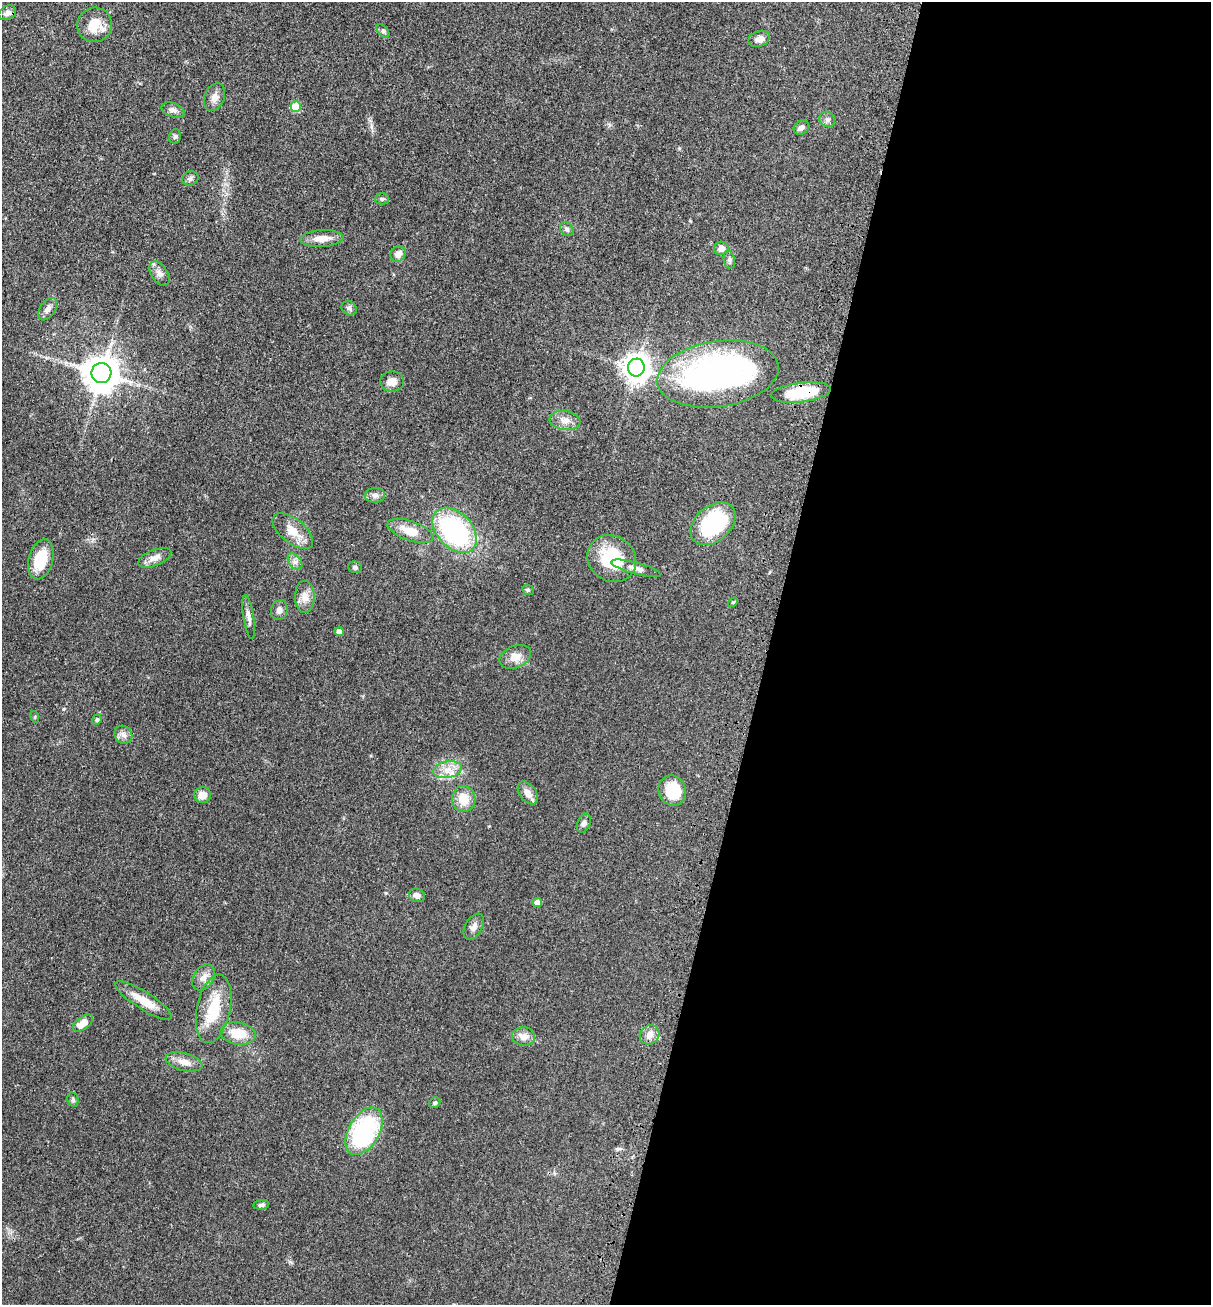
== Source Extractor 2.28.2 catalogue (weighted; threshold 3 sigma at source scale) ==
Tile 12 of 4 x 4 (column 4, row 3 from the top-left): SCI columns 3834-5042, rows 1374-2676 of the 5369 x 5354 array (HDU 1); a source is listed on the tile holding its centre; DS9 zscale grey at full resolution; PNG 1213 x 1307 px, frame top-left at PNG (2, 2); each listed source drawn as its Kron ellipse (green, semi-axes under 4 px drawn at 4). Shown black and unused: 37% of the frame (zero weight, under 3 of 4 exposures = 6% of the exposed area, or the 3 px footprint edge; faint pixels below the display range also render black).
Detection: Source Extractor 2.28.2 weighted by HDU 2 'WHT'; one run over the whole footprint, this tile lists its part. Background 0.0449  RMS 0.005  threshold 0.0225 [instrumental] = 3 sigma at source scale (4.5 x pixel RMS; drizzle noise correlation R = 1.50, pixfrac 1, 0.05/0.05 arcsec/px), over >= 5 px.
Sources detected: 73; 2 inside a brighter object's white glare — neither listed nor drawn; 3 inside a brighter listed object's ellipse — not listed separately; the other 68 listed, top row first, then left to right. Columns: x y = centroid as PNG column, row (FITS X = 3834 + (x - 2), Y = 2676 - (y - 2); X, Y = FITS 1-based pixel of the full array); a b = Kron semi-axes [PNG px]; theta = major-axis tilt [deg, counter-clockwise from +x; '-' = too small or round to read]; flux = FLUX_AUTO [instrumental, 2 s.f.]
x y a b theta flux
7 13 9 7 26 2.3
94 25 17 17 - 11
383 31 8 4 -45 0.97
759 39 11 7 21 2.9
214 97 14 10 69 3.5
296 107 5 5 - 15
173 110 12 7 -19 2.2
827 119 8 7 - 1.6
801 127 8 6 39 2.4
175 136 7 5 76 1
190 178 8 7 - 1.4
382 199 7 5 0 0.85
567 229 8 6 -50 1.2
322 238 21 8 3 5.8
721 248 7 7 - 3.3
398 254 8 7 - 3.4
729 260 9 5 -80 1.2
159 274 13 8 -56 2.7
349 308 8 6 -37 1.3
48 309 13 7 54 2.3
636 368 9 8 - 530
101 373 10 10 - 1100
718 374 61 33 8 160
392 382 12 10 0 4
801 392 30 9 7 21
565 420 15 9 -7 3.9
375 495 10 7 5 2
713 524 26 17 41 46
455 530 26 17 -47 72
293 531 24 12 -39 7.5
410 531 24 10 -19 8.3
155 558 17 8 22 4.2
41 559 20 12 75 14
612 559 25 22 -37 25
295 562 9 6 -54 1.8
355 567 7 5 -16 1.1
636 568 25 5 -15 2.8
528 590 6 5 - 0.79
305 597 16 9 -88 4.4
733 602 5 3 - 0.51
279 610 10 8 75 2.7
249 617 22 5 -81 2.6
339 632 4 4 - 3.7
515 657 16 11 23 5.3
35 717 6 3 -74 0.5
97 720 5 4 - 0.73
123 735 9 8 - 2.4
447 770 14 8 11 5
672 791 15 13 -70 16
528 793 13 8 -54 4.1
203 795 8 7 - 4.8
464 799 13 11 -87 8.4
584 823 10 6 71 1.7
417 895 8 6 -16 2.5
537 903 5 4 - 3.4
474 927 14 8 59 2.8
204 977 14 10 56 3.8
144 1001 33 9 -33 8.7
214 1009 35 16 78 18
83 1023 11 6 35 5.7
238 1033 17 11 -9 10
649 1035 10 9 - 3.7
523 1036 11 9 -5 3.8
184 1062 19 8 -15 4.7
73 1100 7 5 -77 0.99
435 1103 6 5 - 0.75
364 1131 26 15 60 56
261 1205 8 5 7 1.2
Overlapping masked pixels (flux is a lower limit): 1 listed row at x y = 801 392